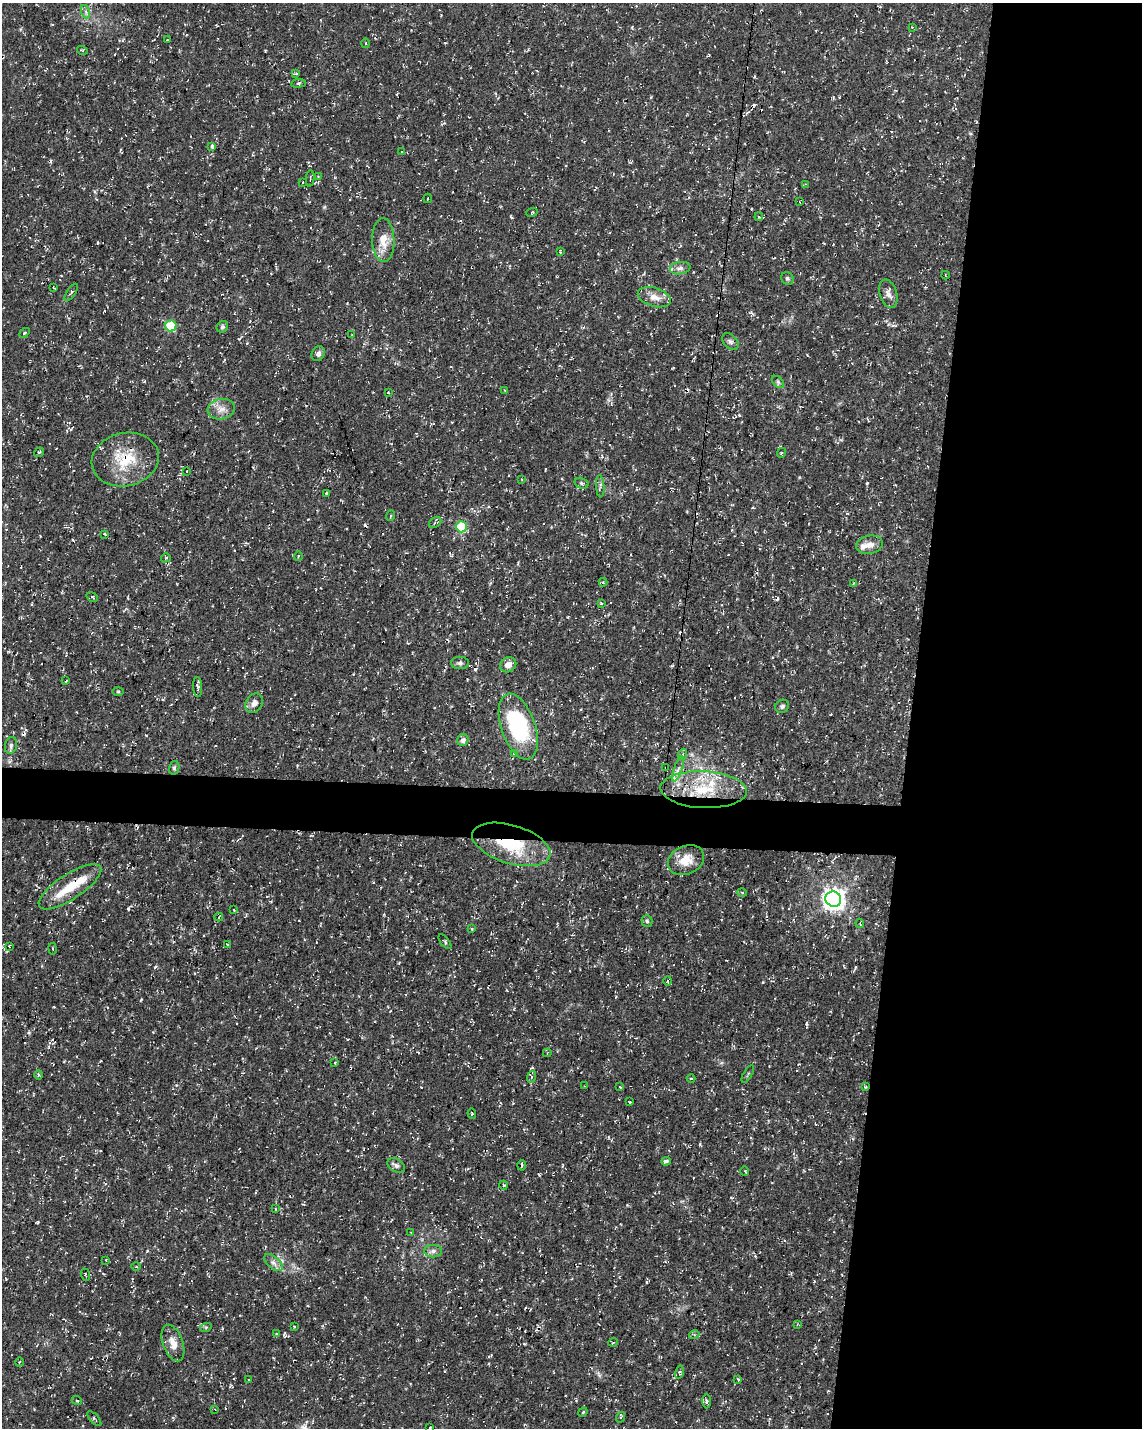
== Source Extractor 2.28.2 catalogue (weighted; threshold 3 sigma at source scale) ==
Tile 8 of 4 x 3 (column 4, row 2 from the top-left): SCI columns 3431-4570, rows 1720-3145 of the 4576 x 4806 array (HDU 1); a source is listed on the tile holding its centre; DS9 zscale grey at full resolution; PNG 1144 x 1430 px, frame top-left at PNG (2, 3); each listed source drawn as its Kron ellipse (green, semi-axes under 4 px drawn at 4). Shown black and unused: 23% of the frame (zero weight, under 3 of 4 exposures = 1% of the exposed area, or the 3 px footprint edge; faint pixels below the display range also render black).
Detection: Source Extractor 2.28.2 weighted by HDU 2 'WHT'; one run over the whole footprint, this tile lists its part. Background 0.0123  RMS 0.0021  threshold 0.00948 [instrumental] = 3 sigma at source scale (4.5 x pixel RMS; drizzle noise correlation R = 1.50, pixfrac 1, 0.0396/0.0396 arcsec/px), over >= 5 px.
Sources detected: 153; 22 cosmic-ray / hot-pixel residue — neither listed nor drawn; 4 inside a brighter listed object's ellipse — not listed separately; the other 127 listed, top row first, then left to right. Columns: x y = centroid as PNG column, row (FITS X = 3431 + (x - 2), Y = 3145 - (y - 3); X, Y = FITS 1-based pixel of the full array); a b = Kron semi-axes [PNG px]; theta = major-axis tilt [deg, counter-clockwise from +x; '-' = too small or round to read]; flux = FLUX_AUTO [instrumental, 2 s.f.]
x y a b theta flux
86 12 7 4 -71 0.48
912 27 4 3 - 0.2
167 40 2 2 - 0.14
366 43 5 3 - 0.22
82 50 5 3 - 0.19
296 73 3 3 - 0.23
298 83 7 3 7 0.29
212 146 4 3 - 1.2
402 152 3 3 - 0.27
318 176 3 2 - 0.14
310 178 8 2 87 0.21
303 182 3 2 - 0.13
805 184 3 3 - 0.17
428 198 5 2 - 0.17
800 202 4 2 - 0.17
532 212 6 3 18 0.24
759 217 4 3 - 0.25
383 240 22 11 -88 3.3
560 251 3 2 - 0.2
680 268 10 6 8 0.88
945 275 4 2 - 0.15
787 278 6 6 - 0.51
54 288 3 2 - 0.15
71 292 10 2 55 0.3
888 294 15 8 -73 1.3
654 297 17 9 -17 2.2
171 326 5 5 - 12
222 327 6 5 - 0.38
24 333 5 3 - 0.24
352 334 2 2 - 0.12
730 342 10 6 -48 0.63
318 354 7 6 - 0.88
778 382 7 4 -46 0.42
505 391 3 2 - 0.17
388 393 3 2 - 0.14
221 409 14 10 8 1.8
39 452 5 3 - 0.22
781 453 5 3 - 0.23
125 459 34 26 12 8.7
187 471 2 2 - 0.12
522 479 4 3 - 0.17
581 483 7 5 -17 0.44
600 486 11 3 -85 0.48
326 493 4 3 - 0.3
391 515 5 3 - 0.28
435 522 7 4 34 0.38
461 527 5 5 - 11
105 534 4 3 - 0.2
869 545 13 9 10 1.7
298 556 5 3 - 0.2
166 558 5 3 - 0.19
603 582 4 4 - 0.22
854 583 4 2 - 0.14
92 597 6 4 -36 0.32
602 603 3 3 - 0.2
460 663 9 6 2 0.57
508 665 8 7 - 1.4
66 681 3 2 - 0.17
198 687 10 4 -85 0.53
118 692 5 3 - 0.23
254 703 10 8 58 1
782 706 7 6 - 0.48
518 727 34 17 -71 23
463 740 6 5 - 0.94
11 745 8 6 77 0.56
514 754 3 3 - 1.1
683 754 5 3 - 0.22
174 768 7 5 77 0.38
666 768 4 3 - 0.28
678 769 13 4 71 0.89
704 790 43 18 -2 13
511 844 40 19 -17 13
686 860 19 14 24 3.2
70 887 36 12 33 5.5
742 892 4 3 - 0.2
833 899 8 7 - 150
234 910 3 2 - 0.14
219 917 4 2 - 0.18
647 921 5 5 - 0.39
860 923 4 4 - 0.22
472 929 4 3 - 0.23
445 942 9 3 -51 0.27
227 944 3 2 - 0.16
9 946 4 3 - 0.15
52 949 6 3 -81 0.25
668 981 5 3 - 0.21
547 1053 4 3 - 0.18
334 1063 3 3 - 0.28
748 1074 10 2 60 0.29
39 1075 5 4 - 0.28
531 1077 6 4 71 0.31
691 1078 4 3 - 0.22
584 1086 3 2 - 0.15
620 1087 4 3 - 0.13
865 1087 4 3 - 0.22
630 1102 3 2 - 0.17
472 1114 5 4 - 0.27
666 1161 4 3 - 0.52
396 1165 9 6 -31 0.66
522 1165 5 2 - 0.25
745 1171 5 3 - 0.18
503 1185 4 3 - 0.19
276 1209 4 2 - 0.13
411 1233 3 2 - 0.19
433 1251 9 6 1 0.67
106 1260 3 2 - 0.13
273 1263 11 6 -41 0.92
136 1267 5 3 - 0.23
85 1275 6 2 -69 0.17
797 1324 3 3 - 0.2
294 1326 2 2 - 0.18
206 1327 6 3 19 0.25
276 1334 4 3 - 0.21
694 1335 5 3 - 0.31
613 1342 5 3 - 0.21
173 1343 19 10 -70 2.2
19 1362 4 2 - 0.16
679 1372 7 4 75 0.28
738 1379 3 3 - 0.25
249 1380 2 2 - 0.12
77 1401 5 3 - 0.21
706 1401 7 3 -90 0.29
215 1409 4 3 - 0.2
583 1412 5 4 - 0.26
621 1417 5 3 - 0.22
94 1419 9 4 -48 0.37
430 1428 3 2 - 0.15
Overlapping masked pixels (flux is a lower limit): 4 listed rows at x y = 125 459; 666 768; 511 844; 70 887
Isophote crosses this tile's border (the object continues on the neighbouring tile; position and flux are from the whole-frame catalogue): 1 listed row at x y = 430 1428
Unlisted compact peaks at least as high as the median listed source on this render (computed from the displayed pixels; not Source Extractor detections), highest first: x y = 867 483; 806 1024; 155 967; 700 1144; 539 1174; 324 207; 141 999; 146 735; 799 477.